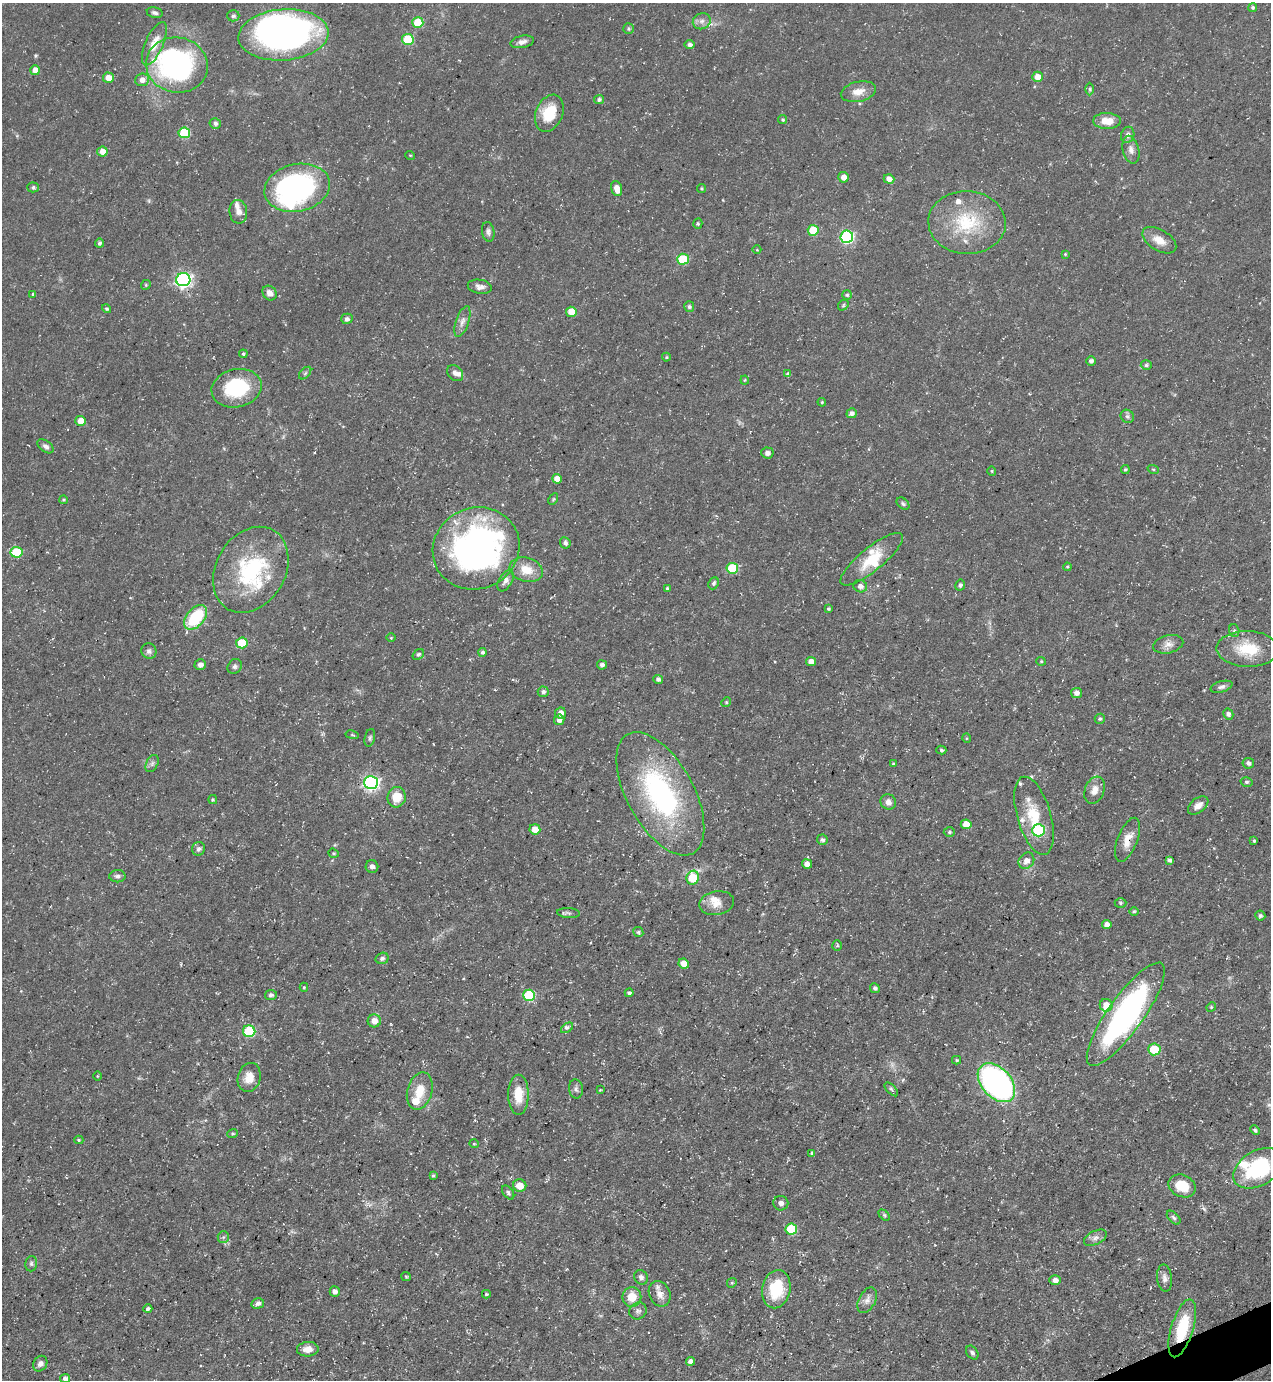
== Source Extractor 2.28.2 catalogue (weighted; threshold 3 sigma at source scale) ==
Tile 6 of 4 x 4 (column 2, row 2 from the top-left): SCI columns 1547-2815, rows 2759-4136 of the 5500 x 5515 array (HDU 1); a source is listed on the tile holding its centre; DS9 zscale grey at full resolution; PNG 1273 x 1382 px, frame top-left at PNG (2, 3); each listed source drawn as its Kron ellipse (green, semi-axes under 4 px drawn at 4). Shown black and unused: <1% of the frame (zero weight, under 3 of 5 exposures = <1% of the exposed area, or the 3 px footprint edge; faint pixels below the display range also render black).
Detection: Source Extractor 2.28.2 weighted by HDU 2 'WHT'; one run over the whole footprint, this tile lists its part. Background 0.0362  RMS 0.004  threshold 0.018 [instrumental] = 3 sigma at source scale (4.5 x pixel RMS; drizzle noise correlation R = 1.50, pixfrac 1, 0.05/0.05 arcsec/px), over >= 5 px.
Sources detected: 233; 1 too faint to see at this stretch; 2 inside a brighter object's white glare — neither listed nor drawn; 15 inside a brighter listed object's ellipse — not listed separately; the other 215 listed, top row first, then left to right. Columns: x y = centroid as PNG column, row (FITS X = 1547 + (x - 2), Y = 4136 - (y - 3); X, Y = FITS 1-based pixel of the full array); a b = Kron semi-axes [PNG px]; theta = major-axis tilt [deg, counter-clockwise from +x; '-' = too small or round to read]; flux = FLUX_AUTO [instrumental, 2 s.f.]
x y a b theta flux
1253 7 4 4 - 0.76
155 13 8 5 -13 1.1
233 16 6 5 - 1.1
702 21 9 8 - 1.9
418 23 5 5 - 13
629 29 5 5 - 0.76
283 35 45 25 4 190
408 39 6 5 - 18
522 42 12 6 11 2.1
154 44 23 9 66 6.2
690 45 5 4 - 1.4
177 65 31 27 -11 90
35 70 5 5 - 4
1038 77 5 5 - 4.4
108 78 5 5 - 4.1
142 80 7 6 - 2.5
1090 89 6 4 -90 0.68
858 92 18 10 12 4.3
599 99 5 4 - 0.94
549 113 19 13 67 13
783 120 4 4 - 0.58
1107 121 14 8 -2 5.7
215 123 5 5 - 1.2
184 133 6 5 - 22
1128 135 8 6 70 1.5
1131 150 14 8 -76 2.3
102 152 5 5 - 3.5
410 155 5 3 - 0.35
843 177 5 5 - 2.4
889 179 5 4 - 2.4
33 187 5 5 - 0.88
297 188 33 23 12 93
616 188 8 5 -73 3.6
702 189 4 4 - 0.51
238 212 12 9 -86 2.6
967 222 39 31 -3 25
698 224 5 4 - 0.61
813 230 5 5 - 12
488 232 10 6 -80 1.3
847 237 6 6 - 56
1159 240 19 10 -31 4.7
99 243 4 4 - 0.98
757 250 4 3 - 0.33
1065 254 4 3 - 0.38
683 259 6 5 - 21
183 280 7 6 - 110
146 285 5 4 - 0.54
480 287 12 7 -9 2
270 293 8 6 -50 2.4
33 294 3 3 - 0.56
847 295 5 5 - 0.58
843 305 6 4 50 0.56
689 307 5 5 - 0.93
107 309 5 4 - 0.66
571 312 5 5 - 5.6
347 319 5 5 - 1.2
462 322 16 6 71 2.4
243 354 4 4 - 0.66
666 357 4 4 - 0.44
1091 361 4 4 - 1.3
1146 365 5 4 - 0.76
305 373 7 4 45 0.75
455 373 9 6 -45 1.7
788 374 4 4 - 1
745 380 4 4 - 0.46
237 388 25 19 13 27
822 402 4 4 - 0.47
852 413 5 5 - 1.5
1127 416 7 6 - 1.1
81 421 5 5 - 5.2
46 446 9 5 -36 1.4
767 453 6 5 - 1.4
1125 469 4 3 - 0.52
1153 469 6 3 -18 0.46
992 471 4 4 - 0.48
557 479 5 4 - 3.4
553 499 6 4 60 0.48
63 500 4 3 - 0.49
903 504 7 5 -39 0.78
565 543 6 5 - 1.2
476 548 44 40 25 140
17 552 6 5 - 17
872 559 39 11 39 12
1067 567 4 4 - 0.46
732 568 6 5 - 19
251 570 46 34 60 40
526 570 17 12 -16 6.8
506 581 12 6 59 1.8
714 583 6 5 - 0.77
960 585 6 5 - 0.9
860 586 7 6 - 1.7
667 588 4 3 - 0.7
829 609 4 4 - 0.67
196 617 14 9 50 23
1234 631 6 5 - 0.7
391 638 5 3 - 0.34
242 643 6 5 - 16
1168 644 15 9 13 2.8
1248 649 31 18 -1 15
149 651 8 7 - 1.4
483 652 4 4 - 0.9
418 654 6 4 38 0.73
1041 661 5 4 - 0.49
811 662 5 4 - 2.8
200 665 5 5 - 1.8
602 665 5 4 - 1.2
235 666 8 6 47 1
658 679 5 4 - 1.2
1221 687 11 5 16 1.4
543 692 5 5 - 1.2
1076 693 5 5 - 1.9
726 702 5 4 - 0.49
560 713 5 5 - 2.3
1228 714 5 5 - 1.2
1100 719 5 5 - 0.68
559 720 5 5 - 2
352 735 7 3 -9 0.44
370 738 9 5 78 0.87
966 738 5 3 - 0.4
941 750 5 4 - 0.68
152 763 9 6 63 1.3
1248 763 6 5 - 1.4
893 764 3 3 - 0.43
371 782 7 6 - 99
1247 782 6 4 -15 0.74
1094 790 14 9 69 3.5
660 794 68 33 -61 75
397 797 10 9 - 7.3
213 800 4 3 - 0.5
888 802 8 7 - 2
1198 805 12 7 37 2.9
1034 816 40 17 -74 16
966 824 5 5 - 5
535 829 5 5 - 5
1038 830 6 6 - 40
949 832 6 4 2 0.76
822 840 5 5 - 1
1127 840 23 10 68 5.6
1254 841 4 3 - 0.59
198 849 7 6 - 1.2
334 853 5 4 - 0.51
1169 860 4 4 - 1.1
1026 861 9 7 49 2.7
807 864 5 4 - 2.1
372 867 6 6 - 1.4
117 876 8 6 0 1.2
693 878 7 6 - 17
717 903 17 11 11 4.7
1120 903 6 5 - 0.69
1134 911 4 3 - 0.49
568 913 11 5 -4 1
1260 916 5 5 - 0.97
1107 925 5 5 - 2.1
638 932 5 4 - 0.65
837 945 5 4 - 0.49
382 958 6 5 - 1.3
684 963 5 5 - 4.3
304 987 4 4 - 0.55
875 988 5 4 - 0.94
629 993 4 4 - 0.95
271 995 6 5 - 1.1
529 995 6 5 - 27
1106 1005 6 6 - 4.6
1211 1007 5 4 - 0.52
1126 1014 62 17 54 100
374 1021 6 6 - 3.5
567 1028 7 4 35 0.85
249 1031 6 6 - 29
1154 1049 6 6 - 13
957 1060 4 4 - 0.51
97 1076 5 3 - 0.37
249 1077 15 11 75 5.2
996 1083 23 14 -48 110
576 1089 9 7 -81 1.3
891 1089 8 4 -46 0.75
600 1090 4 3 - 0.33
420 1091 19 12 74 7.6
518 1095 20 10 -90 8.3
1255 1130 5 4 - 0.89
233 1133 5 3 - 0.48
79 1140 4 4 - 0.52
474 1144 5 4 - 0.49
812 1153 4 4 - 0.8
1258 1168 27 17 30 36
433 1175 4 3 - 0.53
520 1186 6 6 - 4.8
1182 1186 14 11 -24 9.5
508 1193 8 4 -53 0.89
781 1203 7 7 - 1.5
884 1215 6 4 -45 0.7
1174 1218 8 5 -45 0.99
791 1229 6 5 - 20
223 1237 6 5 - 0.85
1095 1238 12 6 26 1.8
31 1264 8 5 76 0.92
406 1277 5 4 - 0.46
641 1277 7 6 - 1.5
1165 1278 13 7 -83 2
1055 1280 5 5 - 2.4
732 1283 5 4 - 0.54
776 1289 19 14 78 16
335 1291 5 5 - 1.3
486 1294 4 3 - 0.54
660 1294 13 10 -67 3.3
632 1297 10 9 - 6.6
867 1300 14 8 61 2.5
258 1303 6 5 - 1.4
148 1309 4 4 - 0.93
638 1311 9 8 - 1.4
1182 1328 30 11 73 18
308 1349 11 7 5 3.5
972 1353 7 5 -55 1.1
691 1361 4 4 - 1.8
40 1364 8 6 57 1.7
65 1379 5 4 - 1.3
Overlapping masked pixels (flux is a lower limit): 2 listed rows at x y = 183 280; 1182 1328
Isophote crosses this tile's border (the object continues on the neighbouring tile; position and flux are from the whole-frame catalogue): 1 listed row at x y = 65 1379